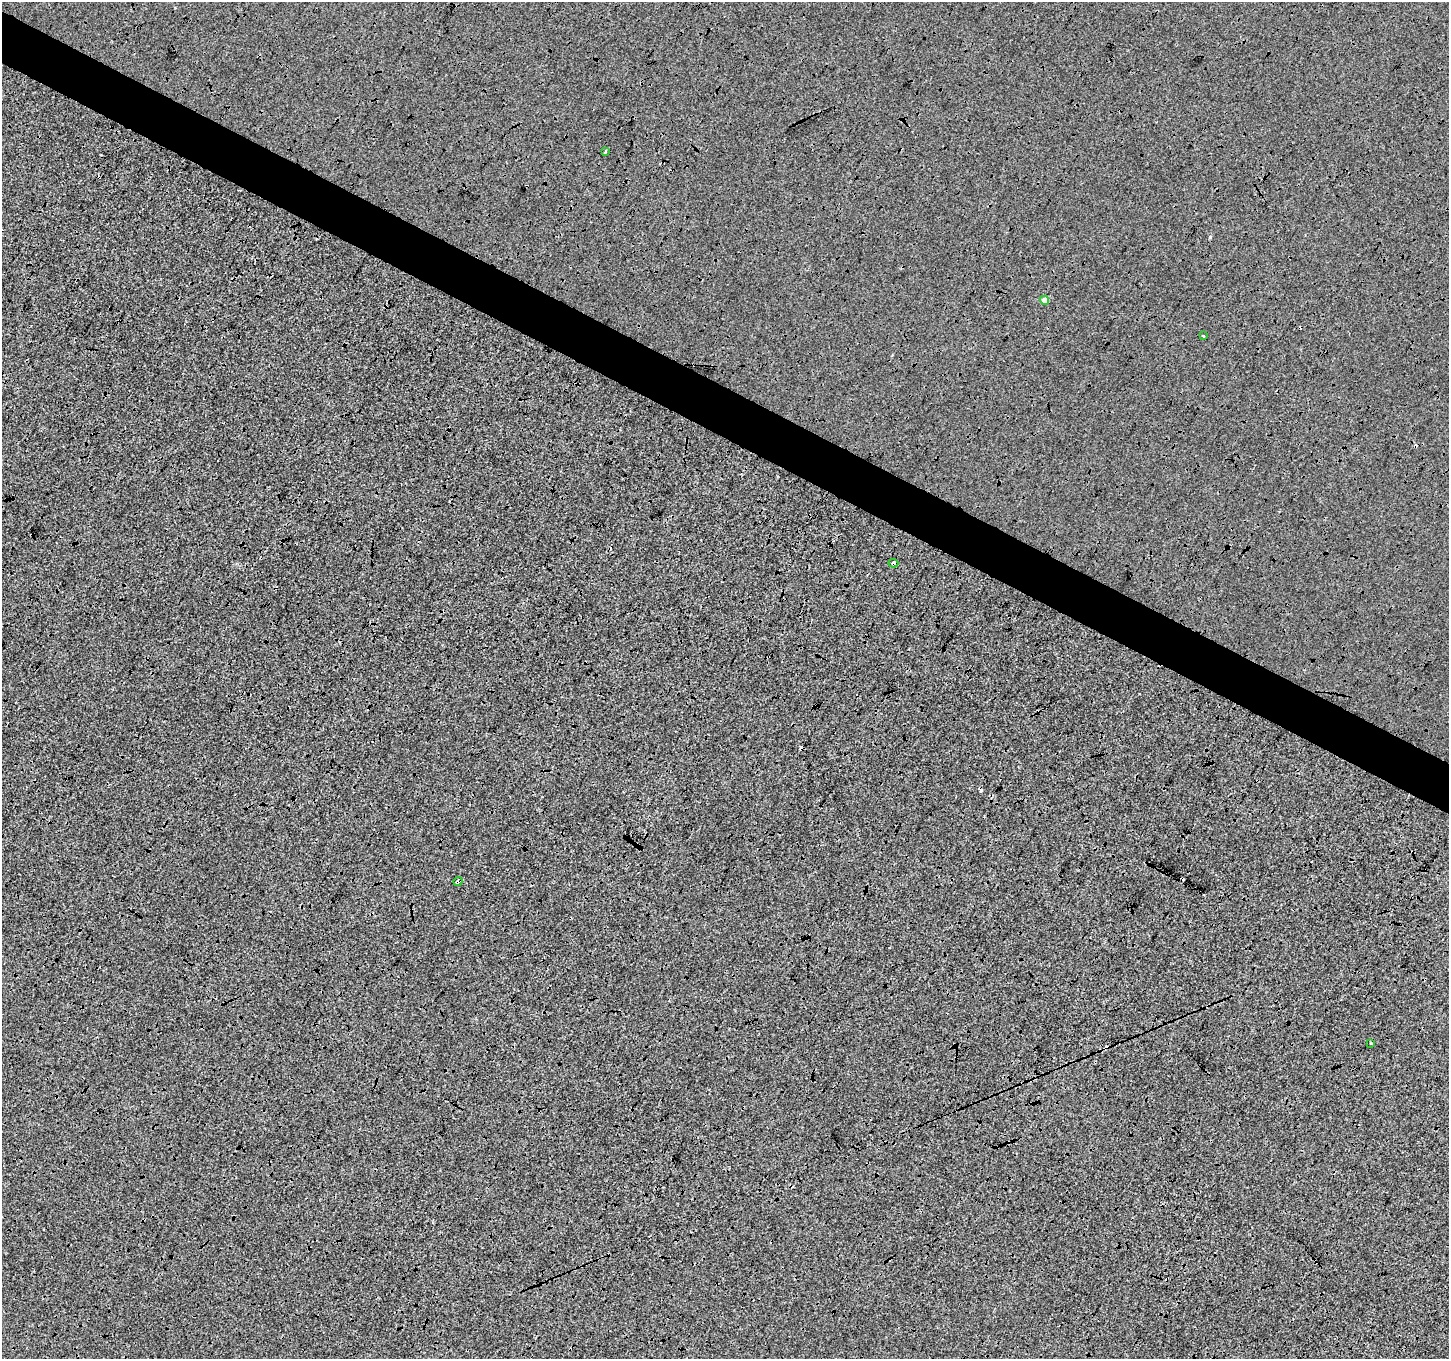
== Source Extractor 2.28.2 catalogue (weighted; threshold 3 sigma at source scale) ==
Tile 11 of 4 x 4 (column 3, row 3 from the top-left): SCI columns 2906-4352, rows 1622-2978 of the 5802 x 5891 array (HDU 1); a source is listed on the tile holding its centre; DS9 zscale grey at full resolution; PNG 1451 x 1361 px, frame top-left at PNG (2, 2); each listed source drawn as its Kron ellipse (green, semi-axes under 4 px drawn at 4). Shown black and unused: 5% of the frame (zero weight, under 3 of 4 exposures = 2% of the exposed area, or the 3 px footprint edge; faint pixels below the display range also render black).
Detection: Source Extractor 2.28.2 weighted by HDU 2 'WHT'; one run over the whole footprint, this tile lists its part. Background -0.00411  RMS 0.0063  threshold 0.0286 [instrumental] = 3 sigma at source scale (4.5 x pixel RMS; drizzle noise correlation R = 1.50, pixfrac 1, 0.0396/0.0396 arcsec/px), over >= 5 px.
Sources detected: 11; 5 cosmic-ray / hot-pixel residue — neither listed nor drawn; the other 6 listed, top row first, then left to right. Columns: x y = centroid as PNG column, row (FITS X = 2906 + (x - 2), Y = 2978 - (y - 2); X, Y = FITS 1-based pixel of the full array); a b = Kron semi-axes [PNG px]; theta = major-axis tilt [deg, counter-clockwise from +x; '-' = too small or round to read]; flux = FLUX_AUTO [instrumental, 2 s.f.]
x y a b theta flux
605 151 3 3 - 1.9
1045 300 4 4 - 5
1203 336 3 2 - 0.69
893 563 5 4 - 1.5
458 881 4 3 - 3.6
1371 1043 2 2 - 0.44
Overlapping masked pixels (flux is a lower limit): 2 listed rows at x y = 893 563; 458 881